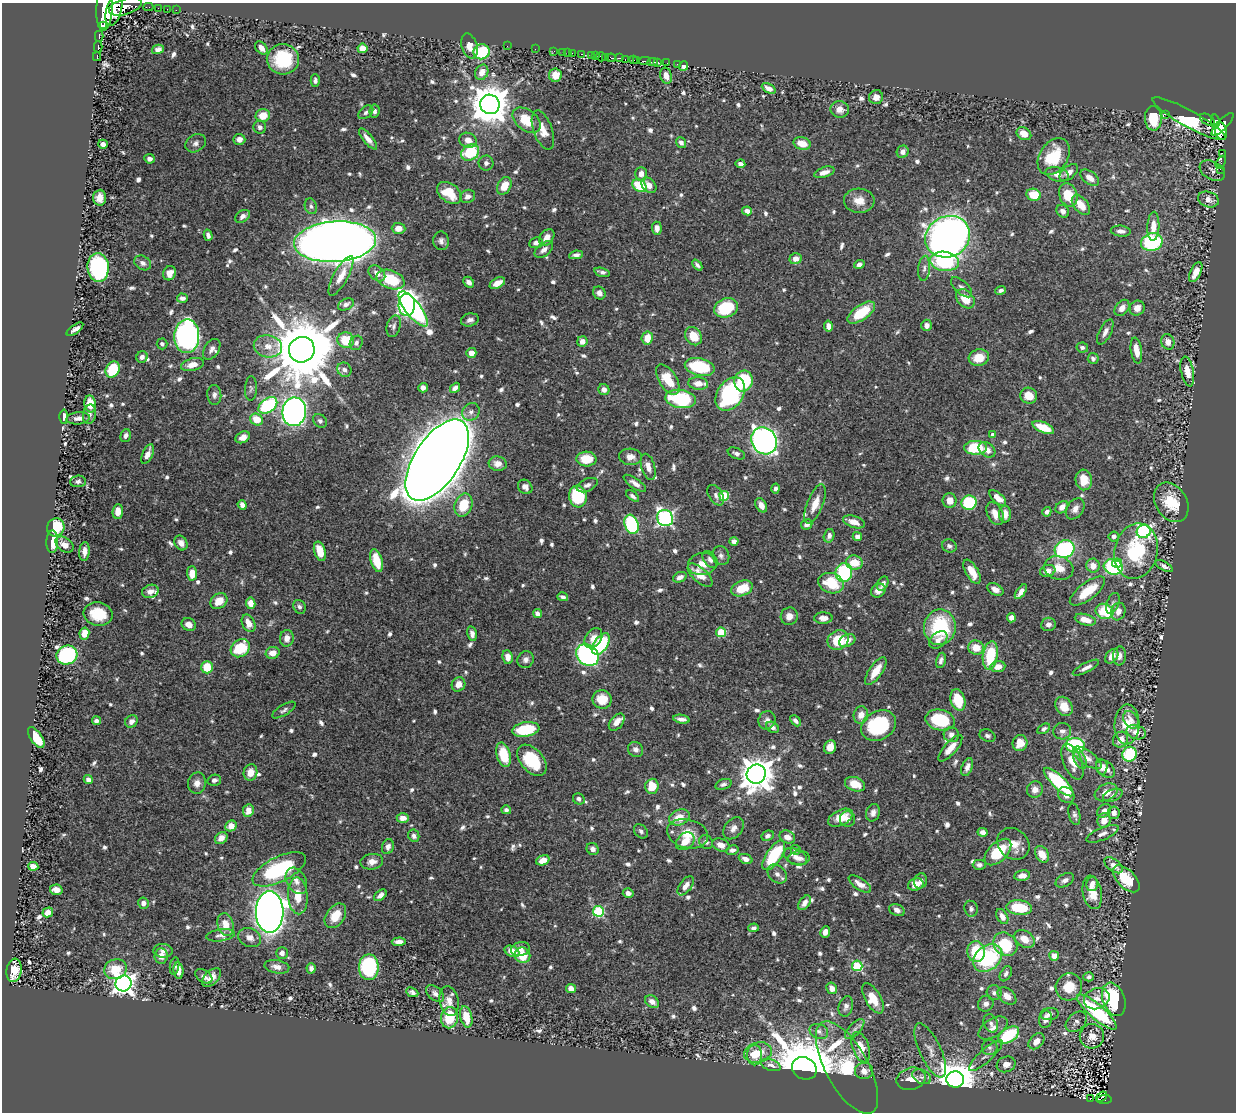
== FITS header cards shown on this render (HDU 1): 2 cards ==
NAXIS1  =                 1234
NAXIS2  =                 1110

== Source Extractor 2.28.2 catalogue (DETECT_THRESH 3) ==
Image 1234 x 1110 px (HDU 1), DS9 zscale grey, 1 PNG px = 1 image px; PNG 1238 x 1114 px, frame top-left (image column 1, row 1110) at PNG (2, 3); each listed source drawn as its Kron ellipse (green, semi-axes under 4 px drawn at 4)
Background 0.441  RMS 0.0097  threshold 0.0291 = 3 sigma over >= 5 px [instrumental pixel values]
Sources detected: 859; of the 859, the 500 brightest by FLUX_AUTO listed and drawn (359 fainter detections omitted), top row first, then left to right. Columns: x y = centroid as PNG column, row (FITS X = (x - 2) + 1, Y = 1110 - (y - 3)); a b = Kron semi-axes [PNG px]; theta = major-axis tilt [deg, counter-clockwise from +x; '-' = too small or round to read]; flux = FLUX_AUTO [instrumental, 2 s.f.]
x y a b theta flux
125 7 17 8 17 560
148 7 5 2 - 23
105 8 23 8 87 1400
158 8 2 2 - 9.4
167 9 2 2 - 16
114 10 16 7 74 1200
176 10 2 2 - 10
104 25 3 3 - 7100
99 36 5 2 - 83
469 46 13 7 -72 6.5
507 46 2 2 - 5.4
98 47 5 3 - 100
261 48 7 5 -50 5.2
362 48 5 4 - 7.4
158 49 6 4 15 2.9
535 49 2 2 - 5
554 51 3 2 - 11
482 52 8 7 - 41
563 52 3 2 - 13
568 53 2 2 - 4.3
572 53 2 2 - 18
581 54 3 2 - 9.7
591 56 4 2 - 41
595 56 3 2 - 21
97 57 4 2 - 20
601 57 5 3 - 120
606 57 4 2 - 20
611 58 5 3 - 27
619 58 4 2 - 33
283 59 16 15 - 32
625 59 3 2 - 12
633 60 3 2 - 24
637 60 3 3 - 34
645 61 6 2 0 79
653 62 5 2 - 71
657 63 4 3 - 91
667 63 2 2 - 2.2
677 64 2 2 - 4.4
684 66 5 4 - 5.5
482 72 8 6 64 6.3
555 75 7 6 - 8.5
666 76 8 6 -74 4.6
315 80 6 4 -89 2
769 88 7 4 -28 3.8
876 97 7 7 - 5.1
490 104 10 9 - 1900
840 109 9 8 - 5.3
375 111 7 5 82 2
366 112 8 5 39 2.1
1165 114 4 3 - 24
263 116 7 6 - 10
1153 118 12 8 -88 24
1189 119 41 8 -29 140
526 120 16 10 -38 18
1207 120 8 5 -30 58
1215 121 7 4 -81 140
1222 124 15 5 46 420
260 127 6 6 - 2.4
543 130 20 9 -70 8.3
1221 131 9 6 -75 220
1024 134 8 6 -33 6.7
239 139 6 5 - 3.6
368 139 13 5 -50 4.5
468 140 9 7 -24 5.3
196 143 11 8 32 3.1
681 143 6 4 -53 2.2
802 143 9 6 -16 9
103 144 5 4 - 3.5
903 152 6 6 - 3.5
470 153 9 7 31 34
1222 154 4 2 - 40
1054 156 20 14 57 27
150 159 5 4 - 2.8
1221 162 7 3 62 8.4
486 163 7 7 - 2.3
740 164 5 4 - 2.5
1220 169 2 2 - 4.4
1212 171 14 9 -30 2.8
824 172 10 5 18 5.1
1069 173 11 6 40 4.9
641 174 7 5 -90 4.9
1057 174 12 7 -13 5.4
1090 178 11 6 -36 6.1
649 185 9 6 -48 6.3
504 186 9 6 60 9.8
639 186 8 5 -33 29
449 193 14 9 -36 19
1034 195 7 6 - 17
1068 195 12 9 -70 15
468 196 8 6 21 3.4
100 198 8 6 86 6
1208 199 10 7 -20 4.9
859 201 15 12 -3 9.2
1081 205 12 7 -50 9.3
311 206 8 6 -71 2
747 211 5 4 - 3.3
1063 211 7 5 -48 3.3
243 216 8 5 35 3.1
1153 226 14 6 87 8.3
399 228 7 5 -3 5.7
657 228 6 5 - 4.5
1121 231 10 5 -6 3.5
208 235 6 4 -75 2.2
547 237 9 6 51 5.2
948 237 23 20 28 630
441 241 9 7 -83 2.8
335 242 41 20 4 1700
1152 242 11 9 15 63
536 243 7 5 9 2.7
544 250 10 6 38 4.2
576 255 7 4 9 2.6
796 259 6 5 - 5.4
944 261 15 9 -8 63
143 263 9 7 -31 2.9
859 264 5 4 - 2.9
697 265 6 3 -49 2
98 267 14 10 -84 120
924 268 12 6 84 2.8
602 272 8 4 -16 2.2
1196 272 10 5 64 6.9
169 273 7 6 - 5.5
377 273 9 6 -41 4.8
341 276 22 7 62 8.5
391 280 14 9 -21 27
469 282 6 4 -46 2.9
497 283 8 5 28 6.5
962 287 13 6 -43 2.5
1001 290 5 4 - 2.4
599 293 7 6 - 3
182 298 5 4 - 3.1
965 299 11 7 -47 12
346 304 8 5 25 2.8
407 305 11 8 88 270
726 308 12 9 21 34
1122 308 9 6 52 5.3
1137 308 8 7 - 5.5
413 309 21 7 -52 160
861 313 16 7 35 22
470 320 9 6 12 2.5
927 325 5 5 - 3.4
394 326 11 7 75 2.5
828 326 5 4 - 4.9
75 329 10 4 36 3.2
1105 332 13 6 63 3.8
187 336 17 12 87 240
693 336 10 7 -54 13
647 338 6 5 - 9.2
346 340 8 8 - 20
582 341 5 5 - 4.9
1168 342 8 6 -70 5.2
356 343 7 6 - 2.3
162 344 5 5 - 2
268 346 14 11 -11 8.8
1082 347 6 5 - 2.1
212 349 11 7 57 3.6
302 350 13 12 - 7500
1136 350 13 5 -81 7.9
471 353 5 5 - 5.5
142 357 6 5 - 2.6
979 358 10 8 14 11
1093 358 5 5 - 2.3
192 365 12 6 14 7.9
700 367 15 8 -13 49
113 369 8 6 61 28
344 370 7 6 - 2.8
1187 372 15 6 -78 9.3
668 379 17 9 -57 18
743 381 10 9 - 47
698 383 10 6 -5 6.8
251 388 12 6 87 2.1
423 388 5 4 - 2.9
455 388 6 4 48 2.9
604 390 6 5 - 3.1
730 394 18 13 56 79
214 395 10 7 -85 2.8
1029 396 8 8 - 9.3
681 399 15 9 -9 57
90 404 8 5 -83 12
268 405 10 7 37 68
294 412 14 12 83 350
471 412 9 8 - 3.2
90 414 10 6 80 2.9
64 417 7 4 -89 3.6
78 418 11 6 6 3.9
257 420 7 5 -37 15
320 421 7 6 - 2.1
1043 427 11 5 -23 16
993 435 4 4 - 3.9
126 436 6 5 - 2.2
243 437 8 5 29 4.4
764 441 14 12 -53 270
975 448 11 7 1 32
987 450 9 6 -38 5.1
148 454 10 5 67 5
736 454 9 5 -23 2.5
630 457 11 8 -4 4.9
586 459 10 7 -3 17
437 460 46 22 57 4000
498 464 9 7 -10 5.4
648 467 13 7 -74 5
1084 480 10 8 -83 12
78 481 8 6 5 2.2
635 483 13 5 -35 3.9
587 485 11 6 23 2.9
525 487 8 6 -44 3.4
775 488 5 4 - 2.1
716 495 11 7 -58 2.6
578 496 11 9 -83 45
633 496 7 4 -38 2.1
724 496 5 5 - 35
998 498 10 5 -41 7.5
950 501 7 7 - 6.1
1171 502 21 15 -58 22
969 503 8 7 - 37
815 504 21 8 69 10
242 505 5 4 - 3.7
463 505 12 8 70 19
761 505 7 5 -59 4.6
1062 507 7 5 43 4.5
1075 509 11 8 56 4.4
118 511 7 5 86 7.7
1047 512 5 4 - 2.5
995 514 12 7 -64 5.6
1005 514 8 6 -90 6.3
665 518 8 7 - 160
854 522 11 5 -18 6.7
631 524 10 6 -70 70
807 524 6 5 - 3
56 527 9 8 - 33
1144 531 7 6 - 150
829 536 7 5 75 3
857 536 5 4 - 3.4
1114 536 5 5 - 2.3
734 541 4 4 - 3
52 542 11 6 89 13
181 543 8 6 -59 4.4
64 545 10 6 -36 5.5
949 546 7 6 - 2.1
1065 549 10 8 23 77
320 551 10 5 -73 12
1136 551 28 21 77 49
84 552 9 5 85 4.2
721 556 10 8 -68 2.8
710 559 10 6 -54 2.8
376 561 12 6 -74 19
854 562 8 7 - 13
1117 563 5 4 - 14
702 564 14 11 10 7.8
1093 566 7 6 - 6.6
1164 566 9 4 -28 2.8
1113 567 9 7 -17 64
1059 568 15 11 -15 9.9
1048 571 8 6 18 4.5
972 572 13 6 -60 9.8
192 573 7 5 -87 8.4
844 573 9 8 - 61
700 575 15 7 -42 9.9
680 577 7 5 24 3.7
831 583 13 10 -18 24
883 584 7 5 65 2.9
742 588 11 7 22 16
995 589 9 5 -28 4.1
150 591 8 6 17 4.4
878 591 8 6 36 4
1087 591 21 8 37 19
1021 592 9 4 54 4.4
563 597 5 3 - 2.1
219 601 9 7 38 11
251 603 6 4 -80 6.7
1113 603 11 6 68 2.2
299 607 7 6 - 2.1
1105 611 9 7 -22 29
1118 612 9 7 70 5.4
98 614 15 11 -11 22
537 614 5 4 - 3.2
789 616 9 8 - 5
823 618 9 6 2 5.1
1011 618 4 4 - 3.7
1085 620 11 5 -15 8.4
248 623 9 6 -64 7.2
189 624 7 6 - 5.5
1048 624 7 6 - 3.3
940 627 18 16 82 49
721 632 5 5 - 28
84 633 6 5 - 9.4
472 633 7 5 -77 3.2
287 638 8 7 - 5.6
593 638 11 8 56 6.6
838 640 11 9 31 22
847 640 8 6 26 5
938 640 10 7 41 4.6
601 644 12 7 56 48
240 648 10 8 36 29
976 648 8 7 - 11
273 653 7 6 - 6.9
67 655 11 9 24 82
587 655 12 9 -43 130
990 655 14 7 81 33
1112 656 8 5 52 5.9
1119 656 9 6 86 3.6
508 657 7 5 -81 6.1
526 659 8 8 - 3.1
941 660 8 4 75 2.3
207 667 6 6 - 17
998 667 7 5 9 6.2
1086 668 15 4 28 3.4
876 671 16 6 56 12
459 684 7 6 - 5.1
602 699 9 9 - 13
958 700 11 7 -74 18
1064 706 10 8 -59 10
284 710 13 5 31 2.1
861 715 8 7 - 6.4
681 719 8 4 -9 3
767 720 9 8 - 3.6
940 720 15 10 -12 35
1131 720 9 7 -58 3.6
96 721 4 3 - 2.1
131 721 7 6 - 3.4
795 721 6 4 -45 2.1
617 722 10 6 50 5.4
1127 724 20 12 88 19
878 726 18 14 28 51
772 727 7 5 -31 3.2
526 729 14 7 8 38
1044 729 7 4 30 2.2
1062 731 9 8 - 3.2
1136 732 10 7 -16 5.5
951 735 8 7 - 3.9
987 736 8 6 -23 2
36 738 12 5 -55 21
1120 740 8 7 - 7.6
1020 743 8 7 - 9.7
1075 745 9 7 -12 89
830 747 7 6 - 7.2
950 748 17 6 48 8.2
636 749 8 7 - 2.7
1129 754 7 7 - 38
503 755 12 7 -75 23
1087 758 17 7 -35 5.3
1080 759 11 5 -65 2
532 760 18 11 -49 32
1073 762 19 9 -68 12
967 767 9 5 69 3.8
1102 767 8 5 -84 4.2
1106 769 11 7 -40 6.4
250 772 8 7 - 7.3
756 774 10 9 - 1300
88 780 4 4 - 3
214 780 7 5 13 2.4
1059 782 19 6 -44 58
197 783 10 9 - 4.7
723 784 8 5 18 2.1
855 784 10 7 -19 11
652 786 7 6 - 12
1035 790 8 8 - 5.4
1106 792 12 8 23 7.2
1066 795 9 7 -38 4.4
1113 795 10 6 21 2.2
579 799 6 5 - 2.3
506 810 4 4 - 2.2
248 811 6 5 - 7.9
1104 811 8 6 41 3.6
873 813 9 7 73 3.6
1114 813 6 6 - 3.9
1074 814 11 5 -77 2.4
679 817 11 7 22 11
403 818 6 5 - 5.4
841 818 13 7 26 9.7
848 819 8 7 - 3.2
1104 821 7 6 - 7.4
231 826 6 5 - 7.5
733 828 12 8 52 4.4
641 831 8 6 -46 2
983 832 5 4 - 3.1
688 834 21 14 -14 15
1102 834 17 6 23 4.3
414 836 6 5 - 2.7
768 836 6 5 - 2.4
787 837 8 6 -25 5.7
221 838 7 5 44 5.6
685 841 10 7 41 8.3
706 842 7 6 - 2.6
1013 844 17 14 -43 10
721 845 9 6 -22 5.3
388 847 7 6 - 2.7
593 849 6 5 - 2.8
732 850 6 4 11 2.6
796 850 5 4 - 2.3
998 852 16 9 45 29
1042 854 9 6 -59 11
774 855 17 7 56 41
795 857 12 7 -25 4.1
799 858 11 7 4 3.6
746 859 7 4 -21 3.8
543 860 7 5 19 7
372 862 11 8 8 4.9
979 865 6 5 - 2.1
1114 865 10 6 -37 4.5
33 866 5 4 - 5.2
279 869 29 12 26 66
777 874 10 8 -44 3.3
1022 875 8 5 9 4.7
1126 879 16 9 -45 23
1065 880 10 6 28 3.4
296 881 14 9 -61 5.6
921 881 8 6 70 3.1
860 884 13 5 -33 5.2
1092 884 7 5 76 3.8
916 885 8 6 20 8.6
686 886 11 6 53 4.7
56 890 6 5 - 4.7
1092 892 17 9 -79 12
628 893 5 4 - 3.9
380 895 7 4 41 3.3
298 896 18 9 -87 12
143 903 5 5 - 3.7
804 903 8 5 54 3.8
1019 908 13 7 -5 27
971 909 8 6 -82 2
897 910 8 5 -23 3.2
598 911 5 5 - 58
48 912 5 4 - 5.3
270 912 21 14 -90 820
335 916 14 9 55 12
1002 917 8 5 -61 4.4
225 925 11 8 -74 7.6
754 928 5 4 - 2.1
825 932 6 5 - 3.7
221 935 14 6 8 3.1
250 937 12 9 -25 4.2
1024 939 11 8 -36 7.4
399 942 7 4 2 3.6
1005 944 13 10 -41 30
520 949 9 7 16 4.3
163 951 10 7 -3 3.2
512 951 8 5 -26 8.8
976 952 10 8 -88 25
282 953 6 6 - 3.5
523 955 8 7 - 15
161 956 7 6 - 5.3
1054 956 5 5 - 5.8
988 958 16 12 39 52
175 966 8 4 80 2
857 966 5 5 - 45
277 967 12 6 -10 4.5
369 967 13 10 90 65
311 968 5 4 - 2.3
115 969 11 10 - 18
14 970 12 7 82 12
178 971 8 5 -84 4.3
1006 974 8 5 59 2
204 976 9 6 -35 3.3
211 977 11 6 45 6.4
1089 977 5 4 - 2.3
124 983 8 8 - 430
1069 987 13 13 - 15
571 988 5 4 - 4.5
832 988 6 5 - 5.8
412 992 6 4 -24 2.1
994 993 7 7 - 2.1
435 994 10 6 -41 3.1
1007 996 10 7 -38 5.8
873 998 17 7 -61 13
1097 999 13 10 22 5.7
1114 999 17 11 -70 73
449 1001 15 9 -80 6.2
652 1002 7 5 -37 3.8
986 1004 8 7 - 3.1
846 1006 10 7 75 3.1
1097 1012 25 7 -41 69
1049 1014 9 6 7 3.2
466 1017 11 6 -76 12
450 1018 11 8 79 22
1045 1019 9 6 80 4.6
1076 1022 12 8 43 3.2
991 1023 9 7 -67 2.7
993 1028 16 9 32 5
855 1029 13 5 46 2.7
819 1031 9 7 -25 3.1
1008 1035 12 7 33 38
1092 1036 12 12 - 8.7
1036 1041 9 6 45 7.3
861 1047 16 8 -71 10
990 1048 7 7 - 2.2
930 1050 29 10 -65 9.7
758 1053 14 10 15 12
754 1055 10 7 89 8.9
986 1056 22 6 42 4.3
1006 1064 10 7 19 6
771 1065 10 5 -19 4.2
847 1067 52 21 -61 63
804 1068 13 11 -31 4200
864 1071 9 8 - 5.5
922 1077 10 6 -26 3.1
911 1079 15 11 14 9.8
955 1079 9 8 - 1900
1102 1097 6 2 39 23
1090 1099 3 2 - 2.8
1104 1099 7 4 4 53
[359 fainter detections neither listed nor drawn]